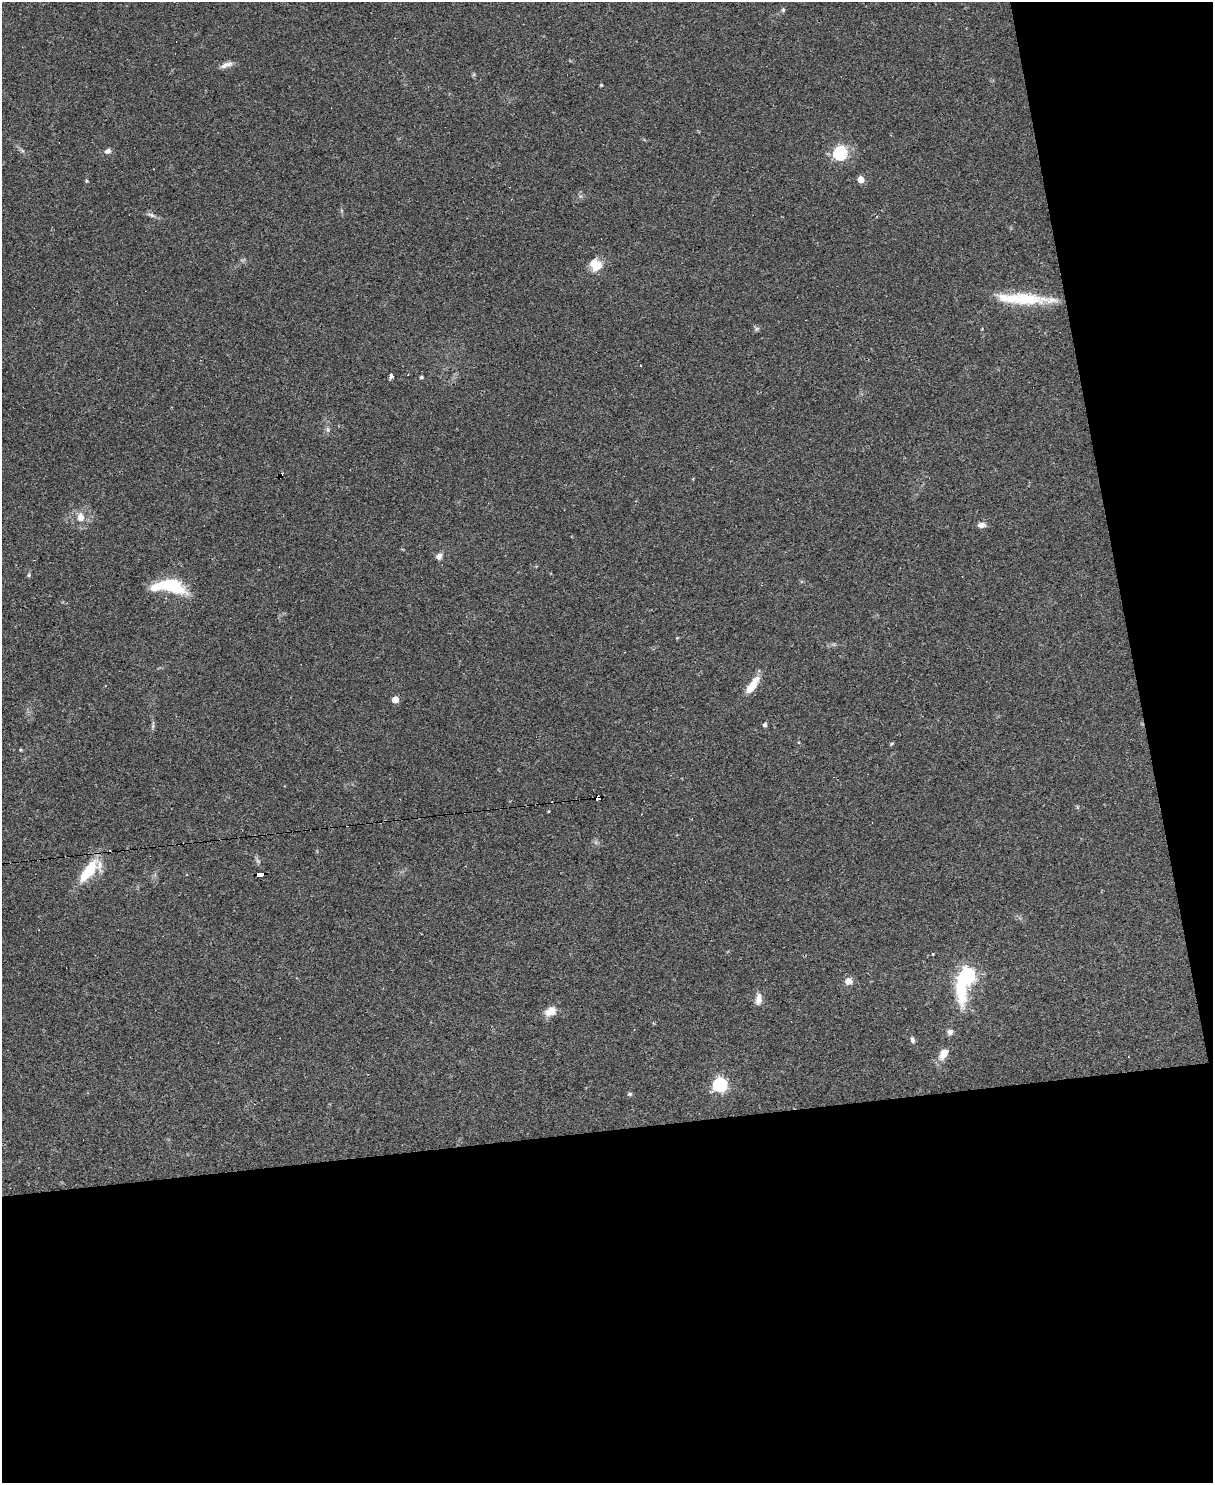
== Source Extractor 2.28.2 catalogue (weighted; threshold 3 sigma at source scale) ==
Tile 12 of 4 x 3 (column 4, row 3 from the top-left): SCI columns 3634-4844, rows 247-1727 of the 4844 x 4824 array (HDU 1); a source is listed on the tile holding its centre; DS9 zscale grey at full resolution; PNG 1215 x 1485 px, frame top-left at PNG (2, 2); no overlay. Shown black and unused: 30% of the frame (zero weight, under 2 of 3 exposures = <1% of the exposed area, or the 3 px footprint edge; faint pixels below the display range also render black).
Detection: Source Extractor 2.28.2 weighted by HDU 2 'WHT'; one run over the whole footprint, this tile lists its part. Background 0.0698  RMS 0.0058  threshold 0.0262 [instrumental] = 3 sigma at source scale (4.5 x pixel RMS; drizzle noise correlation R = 1.50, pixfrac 1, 0.05/0.05 arcsec/px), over >= 5 px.
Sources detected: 40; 4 cosmic-ray / hot-pixel residue — not listed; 1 inside a brighter listed object's ellipse — not listed separately; the other 35 listed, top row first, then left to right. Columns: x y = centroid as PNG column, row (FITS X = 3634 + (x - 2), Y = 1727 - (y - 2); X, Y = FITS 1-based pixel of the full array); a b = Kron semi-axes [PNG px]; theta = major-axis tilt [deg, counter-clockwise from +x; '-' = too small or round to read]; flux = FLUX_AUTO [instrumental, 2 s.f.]
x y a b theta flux
783 10 6 5 - 0.9
226 65 18 6 21 3.1
601 85 4 4 - 0.53
108 151 8 6 15 1.9
840 153 7 6 - 100
861 179 5 4 - 9.1
151 215 11 4 -24 1.8
596 265 13 13 - 9.5
1021 299 68 12 -3 28
756 329 6 4 72 1
391 376 4 4 - 3.9
421 377 4 3 - 0.97
328 429 7 6 - 1.5
81 517 9 7 -84 5.1
981 525 9 6 7 3.1
439 556 8 7 - 2.4
29 575 6 4 48 0.82
172 586 28 13 -19 30
752 685 22 8 56 10
395 699 5 5 - 8.2
765 725 4 4 - 1.6
892 744 6 3 45 0.65
21 750 5 3 - 0.61
599 798 6 4 8 150
89 871 30 11 53 21
260 875 7 4 8 50
967 977 16 7 72 180
848 981 8 8 - 4.2
758 999 14 7 79 4.2
550 1011 14 10 32 6.2
950 1032 8 7 - 2
912 1040 8 5 -67 1.6
944 1054 14 8 60 6.3
720 1085 6 6 - 110
630 1094 6 5 - 0.85
Overlapping masked pixels (flux is a lower limit): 2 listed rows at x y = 599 798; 260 875